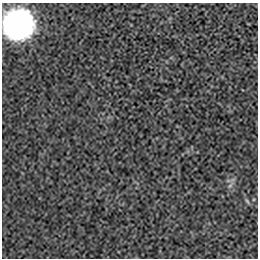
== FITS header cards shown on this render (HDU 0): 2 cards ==
NAXIS1  =                  256 / length of data axis 1
NAXIS2  =                  256 / length of data axis 2

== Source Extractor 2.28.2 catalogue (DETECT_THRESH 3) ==
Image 256 x 256 px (HDU 0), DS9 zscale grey, 1 PNG px = 1 image px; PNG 260 x 260 px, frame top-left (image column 1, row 256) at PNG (2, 3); no overlay
Background -1.02e-04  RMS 0.0027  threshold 0.00795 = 3 sigma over >= 5 px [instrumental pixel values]
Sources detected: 3; all 3 listed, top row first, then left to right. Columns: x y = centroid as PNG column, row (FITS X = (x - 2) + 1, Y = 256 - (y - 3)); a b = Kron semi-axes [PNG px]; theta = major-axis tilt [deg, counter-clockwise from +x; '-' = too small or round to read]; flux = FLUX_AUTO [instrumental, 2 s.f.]
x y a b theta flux
18 24 17 17 - 110
230 186 7 5 31 0.42
247 201 8 4 -55 0.31
At the frame edge (FLAGS 8, measured only in part): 1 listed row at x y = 18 24